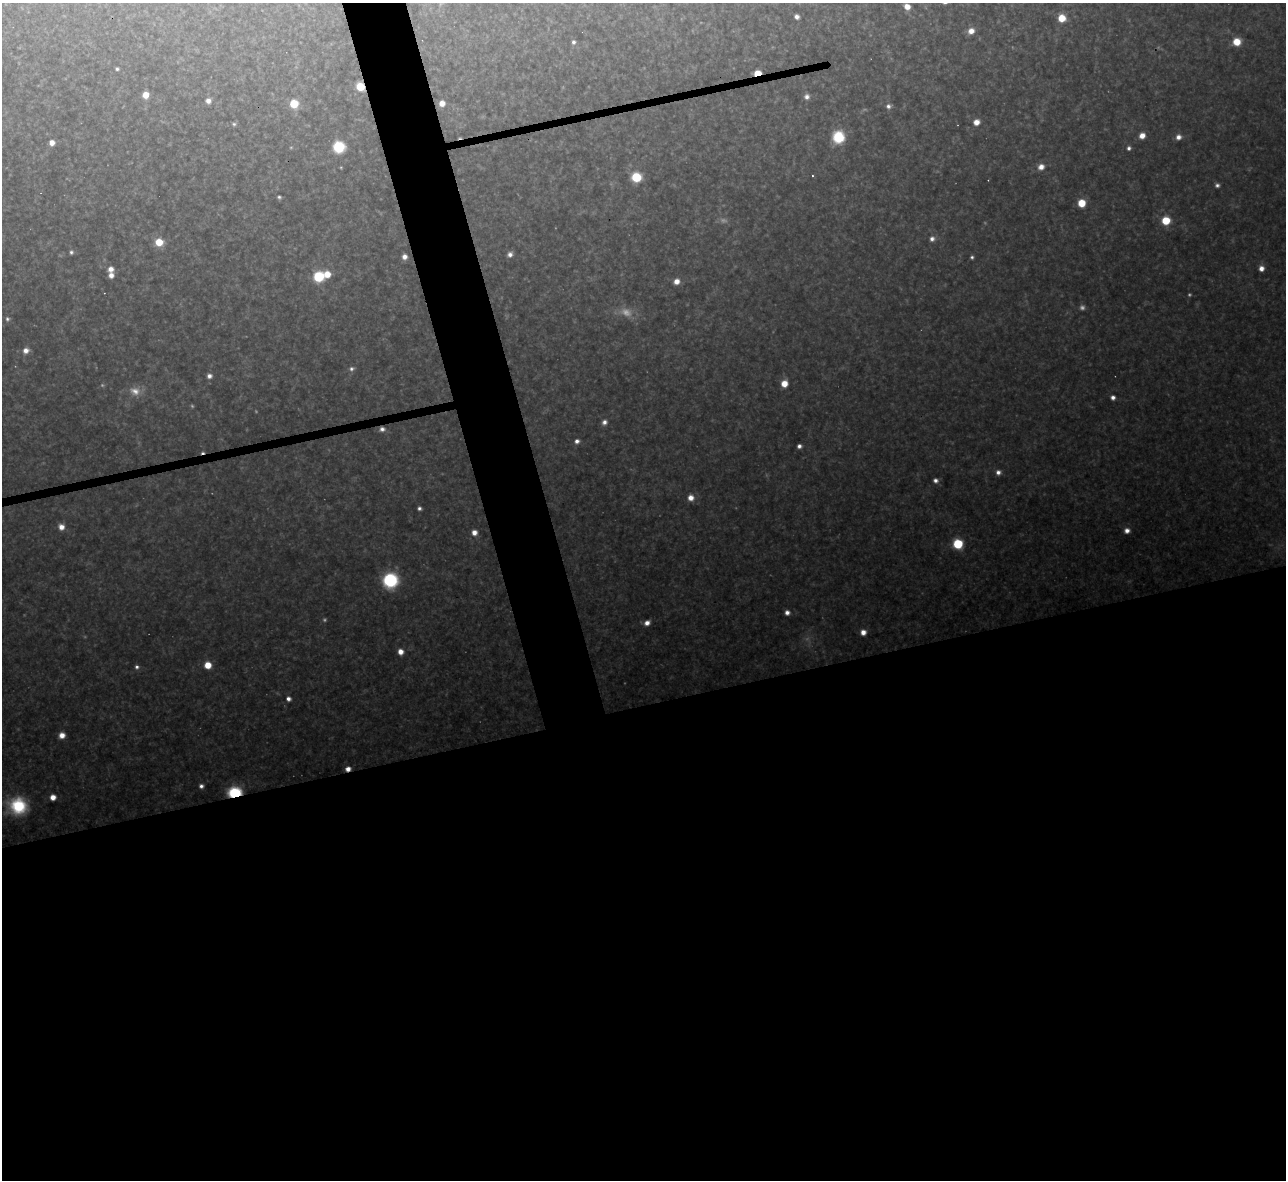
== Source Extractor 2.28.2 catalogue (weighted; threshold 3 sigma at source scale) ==
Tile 15 of 4 x 4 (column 3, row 4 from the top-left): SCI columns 2567-3850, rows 142-1319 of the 5133 x 5115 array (HDU 1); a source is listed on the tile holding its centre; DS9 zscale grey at full resolution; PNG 1288 x 1182 px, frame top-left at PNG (2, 3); no overlay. Shown black and unused: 44% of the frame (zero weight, under 3 of 4 exposures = <1% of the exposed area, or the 3 px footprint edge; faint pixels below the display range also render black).
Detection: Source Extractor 2.28.2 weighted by HDU 2 'WHT'; one run over the whole footprint, this tile lists its part. Background 0.325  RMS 0.02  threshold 0.0878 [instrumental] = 3 sigma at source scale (4.5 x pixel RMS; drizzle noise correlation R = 1.50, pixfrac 1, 0.05/0.05 arcsec/px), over >= 5 px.
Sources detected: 87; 10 too faint to see at this stretch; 3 cosmic-ray / hot-pixel residue — not listed; the other 74 listed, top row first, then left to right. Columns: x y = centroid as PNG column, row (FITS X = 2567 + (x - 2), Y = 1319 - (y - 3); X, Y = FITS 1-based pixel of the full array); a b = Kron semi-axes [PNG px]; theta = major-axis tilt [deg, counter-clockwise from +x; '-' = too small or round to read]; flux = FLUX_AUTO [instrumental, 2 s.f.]
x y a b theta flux
907 6 6 5 - 20
797 17 5 4 - 8.9
1062 18 6 6 - 45
971 31 7 7 - 16
573 42 5 4 - 6.4
1237 42 8 7 - 36
117 69 4 3 - 3.8
757 73 6 4 11 56
360 87 6 5 - 59
146 95 6 6 - 23
807 97 6 6 - 9.5
208 101 7 7 - 11
442 103 6 5 - 18
294 104 6 6 - 65
888 106 6 6 - 7.3
976 122 6 6 - 19
234 124 6 5 - 4.1
1142 136 6 5 - 19
838 137 13 12 - 64
1178 137 7 6 - 12
52 143 6 6 - 15
339 147 8 8 - 100
1129 148 5 4 - 6.1
1041 167 7 7 - 17
636 177 7 6 - 98
1217 185 6 5 - 6.5
279 197 5 4 - 4
1082 203 6 6 - 45
1166 220 7 7 - 58
932 239 6 6 - 9.5
159 242 7 7 - 41
71 252 5 5 - 4.7
510 254 6 5 - 8.9
404 257 5 5 - 12
972 257 4 3 - 4
1261 268 5 5 - 16
111 269 6 6 - 14
327 274 6 6 - 28
111 275 6 6 - 13
319 277 7 7 - 100
676 281 6 6 - 17
7 319 6 5 - 4.9
26 350 8 7 - 13
352 369 7 6 - 6.6
209 376 6 6 - 9.2
784 384 6 6 - 29
135 391 16 12 -16 24
1113 397 4 4 - 10
604 422 7 6 - 9.8
382 429 7 6 - 9.3
577 441 5 4 - 10
799 446 5 4 - 7.8
998 472 6 6 - 9.7
935 480 6 5 - 8.3
691 498 7 7 - 18
419 508 4 4 - 5.9
61 527 7 6 - 17
1127 530 6 5 - 12
474 533 6 6 - 14
958 544 7 6 - 100
390 580 11 11 - 170
787 612 5 5 - 11
647 623 6 5 - 13
863 632 6 6 - 16
400 652 6 5 - 18
208 665 6 6 - 36
137 667 5 5 - 6
288 699 6 5 - 9.3
62 735 6 6 - 19
348 769 5 4 - 14
201 786 5 4 - 7.2
235 793 8 6 7 170
53 797 5 5 - 20
18 806 21 19 -7 110
Overlapping masked pixels (flux is a lower limit): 5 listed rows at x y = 757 73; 360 87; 382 429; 348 769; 235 793